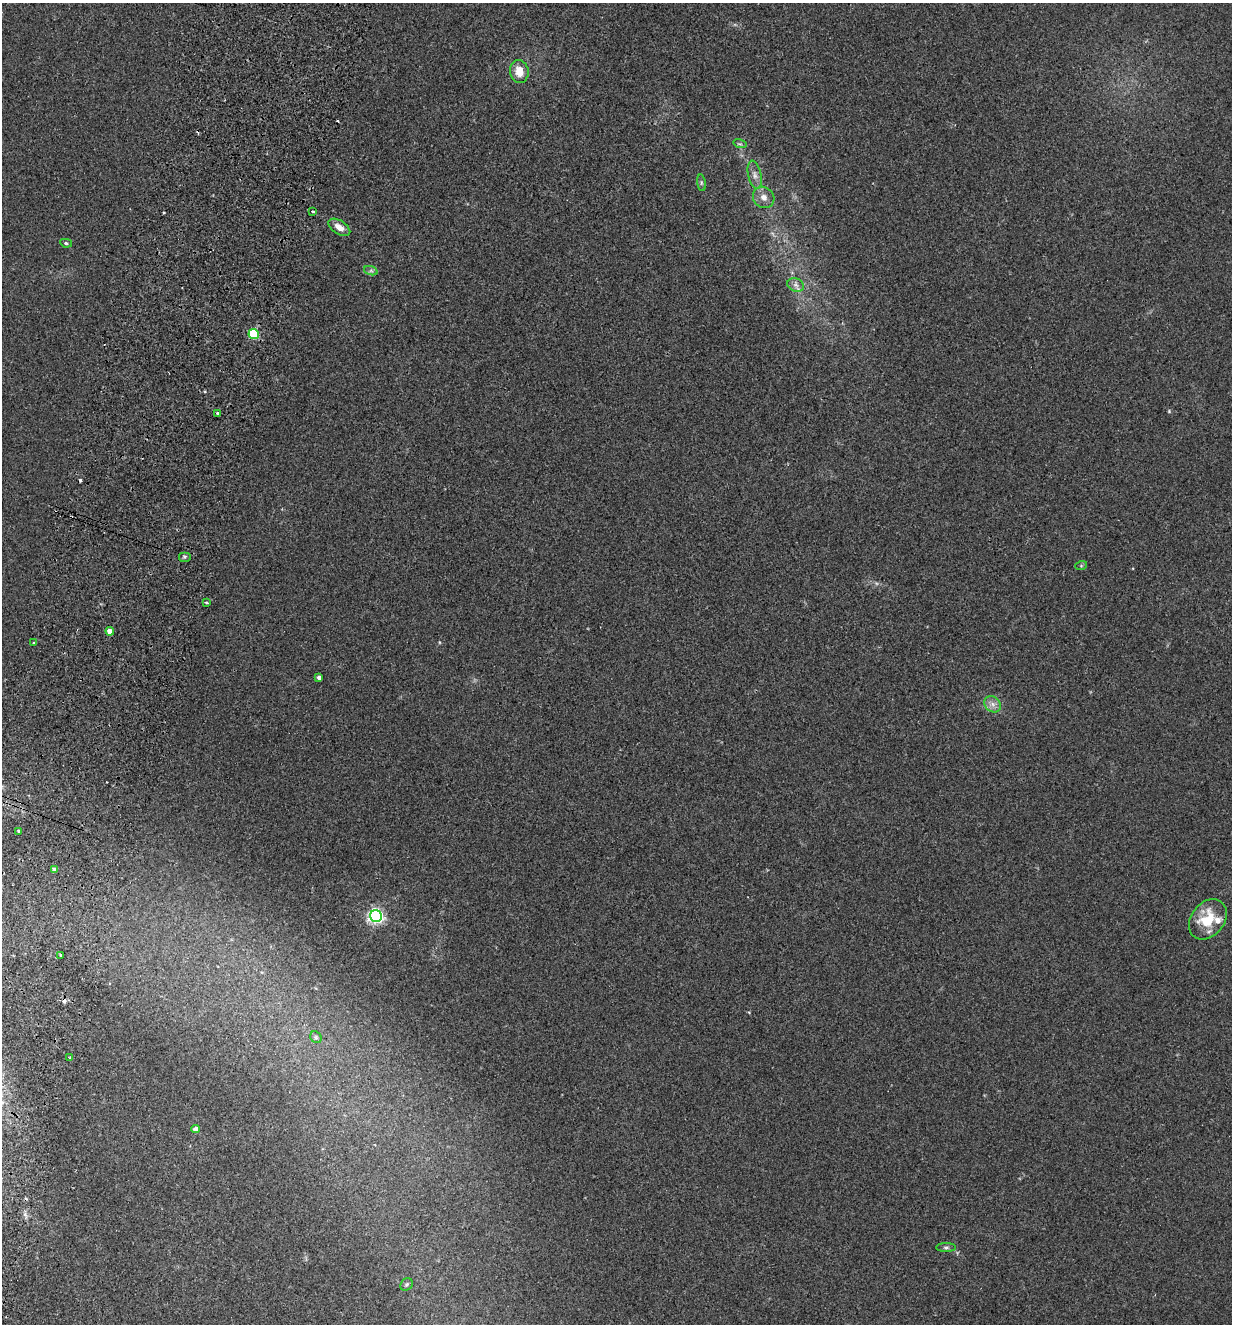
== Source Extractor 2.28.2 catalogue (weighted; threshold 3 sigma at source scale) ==
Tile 7 of 4 x 4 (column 3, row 2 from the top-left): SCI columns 2776-4005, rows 2668-3989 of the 5423 x 5336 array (HDU 1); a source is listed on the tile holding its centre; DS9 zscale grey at full resolution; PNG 1234 x 1326 px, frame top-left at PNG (2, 3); each listed source drawn as its Kron ellipse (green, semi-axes under 4 px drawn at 4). Shown black and unused: <1% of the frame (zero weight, under 2 of 3 exposures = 3% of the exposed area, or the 3 px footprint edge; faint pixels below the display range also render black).
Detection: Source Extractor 2.28.2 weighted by HDU 2 'WHT'; one run over the whole footprint, this tile lists its part. Background 0.0241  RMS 0.0062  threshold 0.0281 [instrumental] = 3 sigma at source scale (4.5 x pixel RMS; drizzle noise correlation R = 1.50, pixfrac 1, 0.05/0.05 arcsec/px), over >= 5 px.
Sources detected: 34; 4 cosmic-ray / hot-pixel residue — neither listed nor drawn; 1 inside a brighter listed object's ellipse — not listed separately; the other 29 listed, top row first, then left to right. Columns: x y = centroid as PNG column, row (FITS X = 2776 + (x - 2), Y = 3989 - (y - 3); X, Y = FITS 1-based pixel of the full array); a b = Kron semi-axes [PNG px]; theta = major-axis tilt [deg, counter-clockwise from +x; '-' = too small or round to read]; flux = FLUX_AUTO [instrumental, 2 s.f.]
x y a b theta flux
519 71 11 9 -79 8.6
740 144 7 4 -17 1
755 175 14 6 -77 3.6
701 183 8 4 -82 1.2
764 197 11 10 - 4.7
313 211 3 3 - 1.9
339 227 12 6 -32 4.8
66 243 6 4 -11 0.98
371 271 7 4 -18 1.4
796 285 8 6 -22 2.6
254 334 5 5 - 44
217 413 3 3 - 2.7
185 557 6 5 - 1.1
1081 566 6 4 19 0.74
207 603 3 3 - 0.81
110 631 4 4 - 6
33 643 3 2 - 0.85
319 677 4 3 - 2.3
993 704 9 7 -46 3.2
19 831 3 3 - 10
55 869 4 3 - 2.2
376 916 6 6 - 160
1208 919 22 16 51 20
60 955 4 2 - 0.51
316 1037 6 5 - 1.1
70 1058 3 3 - 0.63
196 1129 4 4 - 3.6
946 1247 10 4 0 1.3
407 1284 7 5 45 1
Unlisted compact peaks at least as high as the median listed source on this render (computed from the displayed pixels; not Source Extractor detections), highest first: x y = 1169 411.